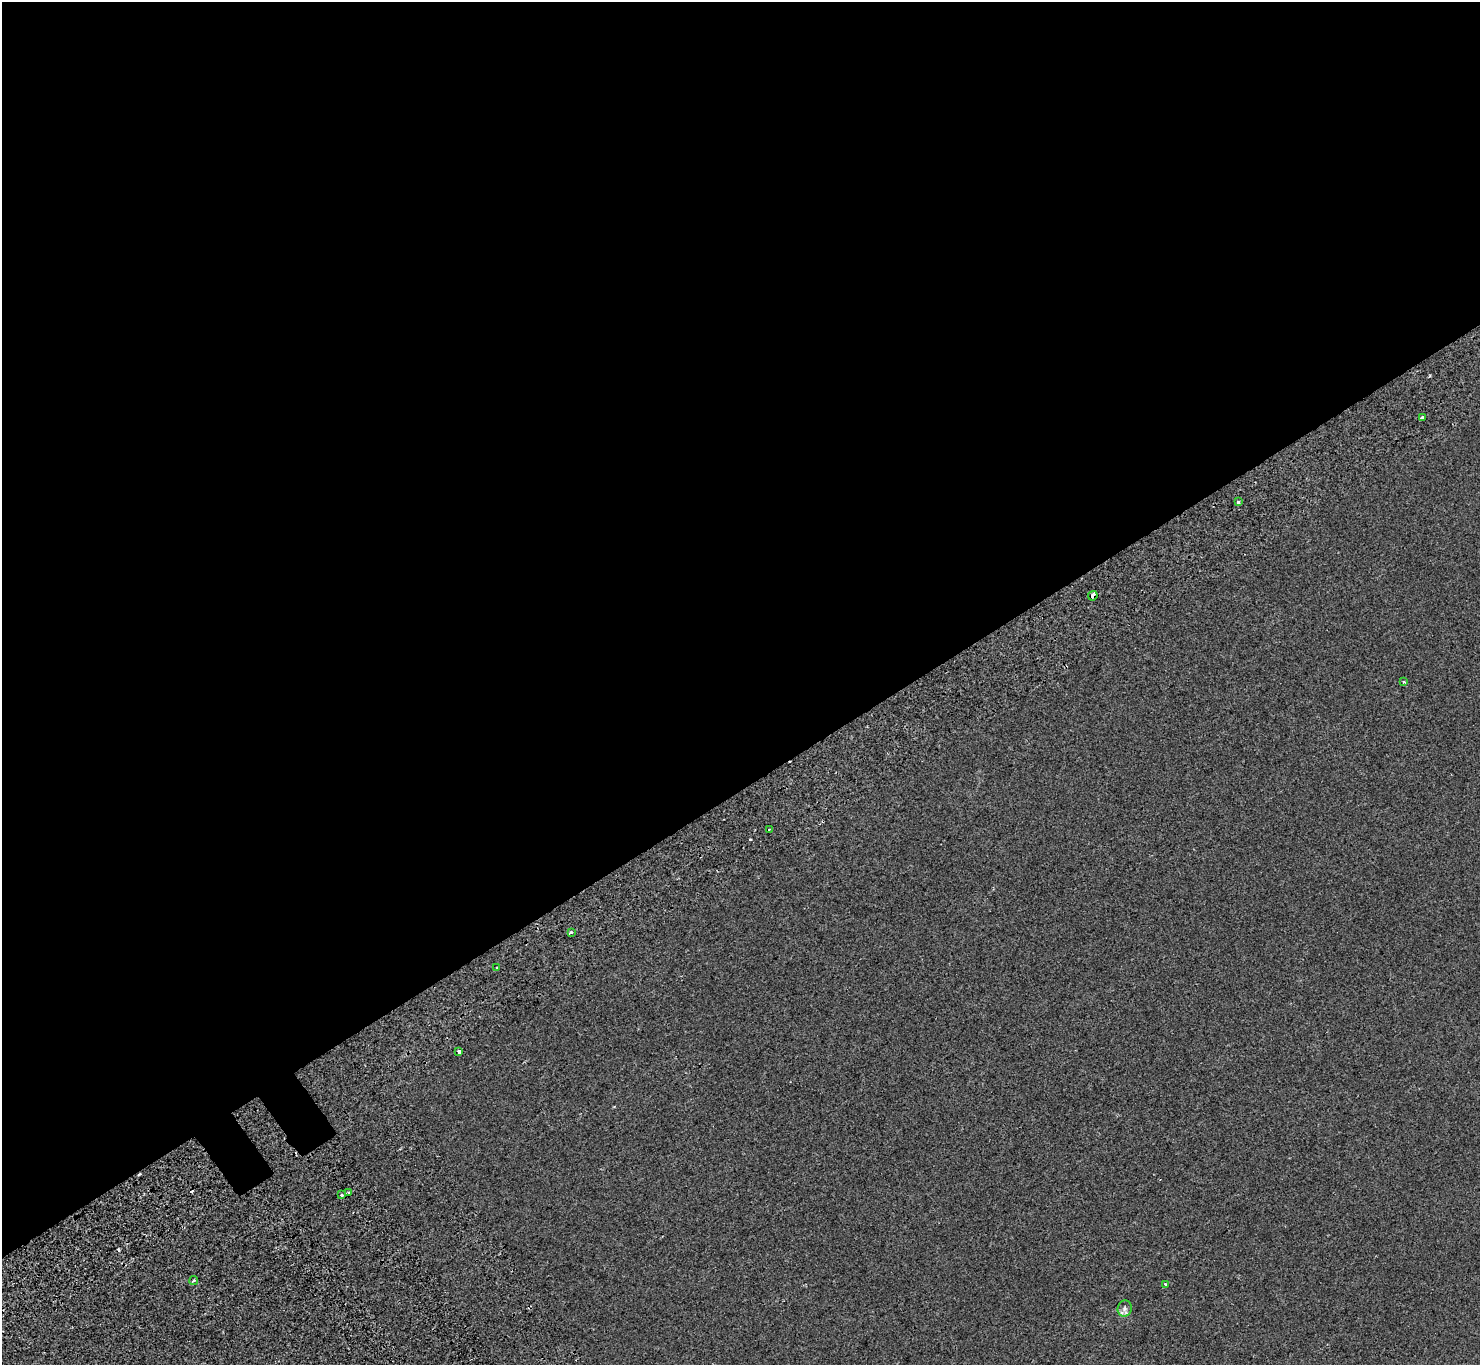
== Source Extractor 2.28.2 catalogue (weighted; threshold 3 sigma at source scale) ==
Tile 2 of 4 x 4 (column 2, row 1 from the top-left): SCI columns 1585-3062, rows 4412-5774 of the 6121 x 6036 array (HDU 1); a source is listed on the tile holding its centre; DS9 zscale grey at full resolution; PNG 1482 x 1367 px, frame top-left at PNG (2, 2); each listed source drawn as its Kron ellipse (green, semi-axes under 4 px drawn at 4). Shown black and unused: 58% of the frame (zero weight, under 2 of 3 exposures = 7% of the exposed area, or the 3 px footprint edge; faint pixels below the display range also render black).
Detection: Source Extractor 2.28.2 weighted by HDU 2 'WHT'; one run over the whole footprint, this tile lists its part. Background -7.26e-04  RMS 0.0046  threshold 0.0205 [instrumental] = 3 sigma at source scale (4.5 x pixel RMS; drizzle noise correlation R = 1.50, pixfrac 1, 0.0396/0.0396 arcsec/px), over >= 5 px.
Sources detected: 18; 5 cosmic-ray / hot-pixel residue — neither listed nor drawn; the other 13 listed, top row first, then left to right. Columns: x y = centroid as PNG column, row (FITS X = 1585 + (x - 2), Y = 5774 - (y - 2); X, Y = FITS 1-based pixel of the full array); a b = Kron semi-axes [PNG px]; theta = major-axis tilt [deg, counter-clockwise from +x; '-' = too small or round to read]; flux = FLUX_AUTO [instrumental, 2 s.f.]
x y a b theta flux
1422 417 3 3 - 1.7
1238 502 3 3 - 4.9
1093 596 5 4 - 4.4
1403 682 3 3 - 1
769 830 3 2 - 0.73
571 932 3 3 - 2
497 968 3 3 - 1.3
459 1051 4 3 - 5.3
349 1193 3 3 - 0.49
341 1195 3 3 - 2.5
194 1281 4 3 - 0.85
1166 1284 4 3 - 0.44
1125 1309 8 7 - 1.5
Overlapping masked pixels (flux is a lower limit): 1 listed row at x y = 1093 596